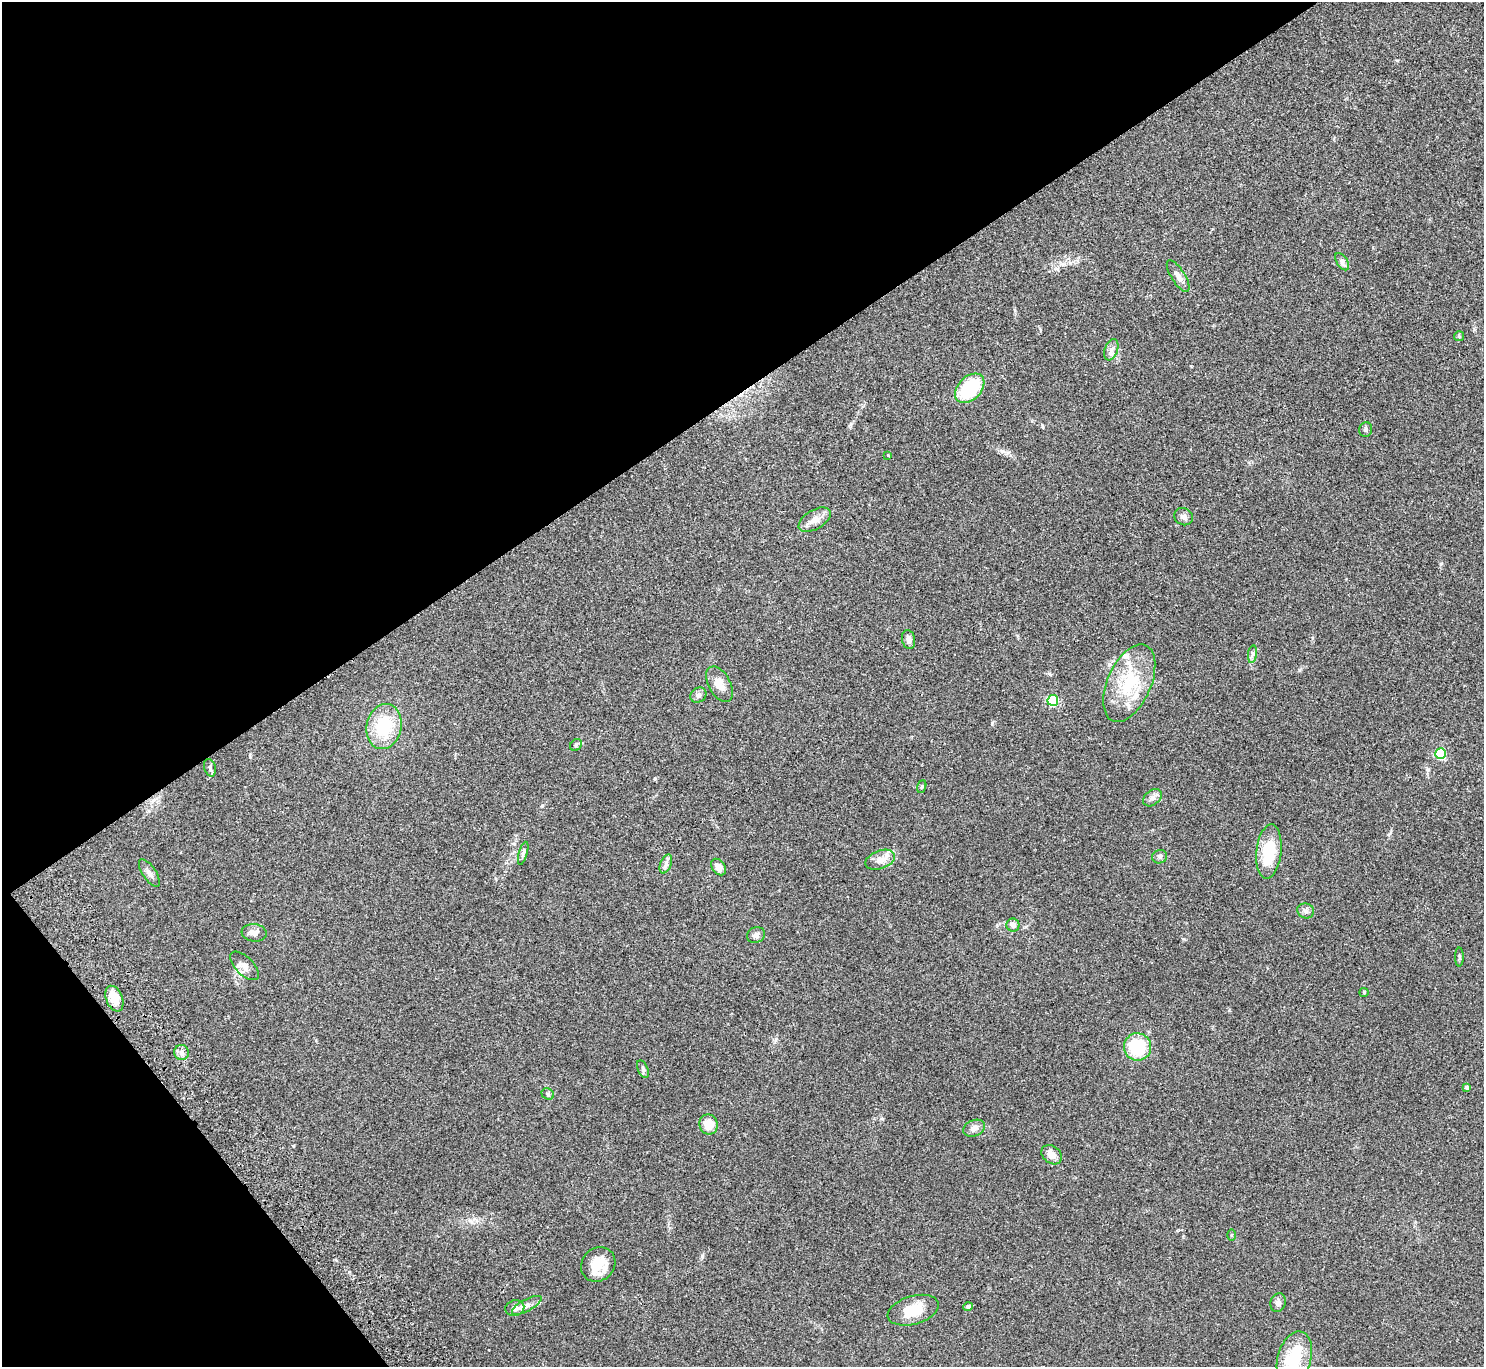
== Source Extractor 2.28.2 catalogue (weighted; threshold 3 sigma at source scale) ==
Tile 5 of 4 x 4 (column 1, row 2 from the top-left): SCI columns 49-1530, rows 2932-4296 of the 6025 x 5999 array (HDU 1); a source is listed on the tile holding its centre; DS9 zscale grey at full resolution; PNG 1486 x 1369 px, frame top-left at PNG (2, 2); each listed source drawn as its Kron ellipse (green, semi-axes under 4 px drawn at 4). Shown black and unused: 34% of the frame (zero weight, under 2 of 3 exposures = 3% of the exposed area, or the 3 px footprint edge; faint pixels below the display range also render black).
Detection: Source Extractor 2.28.2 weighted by HDU 2 'WHT'; one run over the whole footprint, this tile lists its part. Background 0.0987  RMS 0.0088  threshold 0.0396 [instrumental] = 3 sigma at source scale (4.5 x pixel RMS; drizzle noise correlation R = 1.50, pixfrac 1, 0.05/0.05 arcsec/px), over >= 5 px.
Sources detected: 54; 2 inside a brighter listed object's ellipse — not listed separately; the other 52 listed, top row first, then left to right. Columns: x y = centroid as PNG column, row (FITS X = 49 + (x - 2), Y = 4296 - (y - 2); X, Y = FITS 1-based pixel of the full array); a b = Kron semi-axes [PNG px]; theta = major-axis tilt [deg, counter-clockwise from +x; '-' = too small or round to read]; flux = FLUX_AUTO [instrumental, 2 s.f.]
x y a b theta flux
1342 262 10 5 -57 2.4
1178 276 18 6 -58 5.2
1459 336 5 5 - 1
1111 350 11 6 70 3.8
970 388 17 11 46 46
1366 430 7 6 - 1.7
888 455 2 2 - 0.53
1184 517 10 8 -26 3.5
815 520 18 9 30 7.5
909 640 10 6 -78 4
1252 654 9 4 82 2.1
1129 683 41 21 66 46
720 684 19 11 -62 9.6
698 695 8 7 - 2.6
1053 700 5 5 - 71
384 726 23 17 78 38
576 745 6 5 - 1.4
1441 754 5 5 - 63
210 768 9 5 -74 2
922 787 7 4 70 1.1
1153 798 10 7 39 3.4
1269 852 27 12 84 30
523 853 12 4 74 2.1
1160 857 7 6 - 2.1
880 860 15 9 20 8
666 864 10 5 69 2.8
718 867 9 6 -53 5.8
149 873 16 6 -57 3.9
1306 911 8 7 - 2.8
1013 925 6 6 - 3.8
254 933 12 8 -7 5
756 935 9 7 21 3.3
1459 957 9 3 90 1.4
245 966 18 9 -45 5.6
1364 992 4 4 - 0.8
114 999 13 8 -68 16
1137 1047 14 13 - 39
182 1052 7 7 - 3.2
643 1069 9 5 -66 2.1
1466 1087 4 4 - 2.2
548 1094 6 5 - 1.5
709 1124 10 9 - 11
974 1128 11 8 23 4.8
1052 1155 11 8 -39 6.5
1231 1235 5 3 - 0.83
598 1264 18 16 45 17
1278 1303 9 7 70 3.2
527 1305 16 6 28 5
968 1307 4 4 - 3.5
515 1308 9 7 15 5.2
913 1310 26 14 16 22
1294 1358 27 16 74 34
Isophote crosses this tile's border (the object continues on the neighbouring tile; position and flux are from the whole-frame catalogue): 1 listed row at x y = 1294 1358
Unlisted compact peaks at least as high as the median listed source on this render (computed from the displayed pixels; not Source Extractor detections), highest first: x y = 992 723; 349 1272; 1441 564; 702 1256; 542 806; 250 757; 293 1146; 1002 451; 1184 939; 1229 1010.